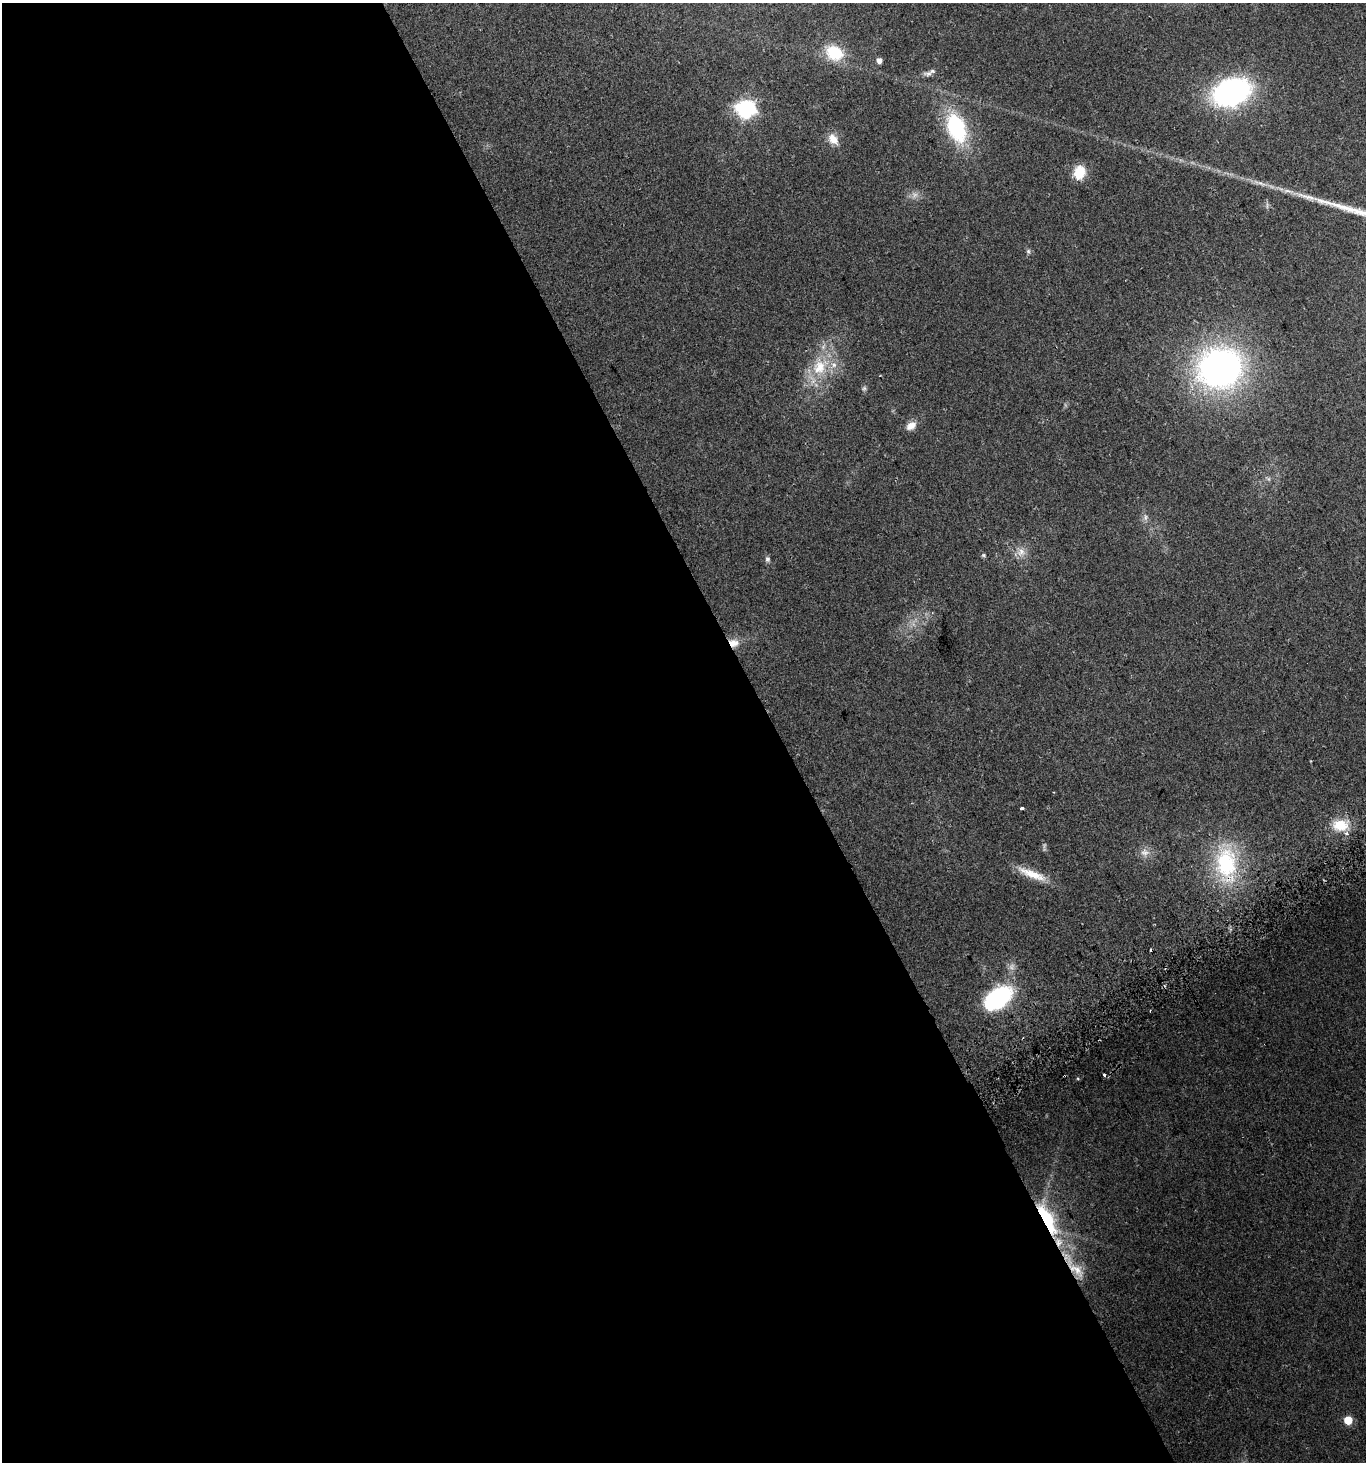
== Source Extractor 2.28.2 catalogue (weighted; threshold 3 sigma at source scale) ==
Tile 9 of 4 x 4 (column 1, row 3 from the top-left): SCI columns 189-1552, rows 1488-2947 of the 5771 x 5898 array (HDU 1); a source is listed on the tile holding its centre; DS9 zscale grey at full resolution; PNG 1368 x 1464 px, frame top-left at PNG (2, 3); no overlay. Shown black and unused: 57% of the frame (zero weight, under 2 of 3 exposures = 2% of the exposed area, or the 3 px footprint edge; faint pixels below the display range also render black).
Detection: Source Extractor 2.28.2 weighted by HDU 2 'WHT'; one run over the whole footprint, this tile lists its part. Background 0.0952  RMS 0.011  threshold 0.0475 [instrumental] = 3 sigma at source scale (4.5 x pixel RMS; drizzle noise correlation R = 1.50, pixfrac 1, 0.0396/0.0396 arcsec/px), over >= 5 px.
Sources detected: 41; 4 too faint to see at this stretch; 2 cosmic-ray / hot-pixel residue — not listed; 3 inside a brighter listed object's ellipse — not listed separately; the other 32 listed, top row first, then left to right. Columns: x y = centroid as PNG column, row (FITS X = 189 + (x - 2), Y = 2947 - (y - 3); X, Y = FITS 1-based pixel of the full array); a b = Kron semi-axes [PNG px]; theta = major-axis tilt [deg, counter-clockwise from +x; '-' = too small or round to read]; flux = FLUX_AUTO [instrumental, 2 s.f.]
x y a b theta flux
834 53 20 15 -29 40
879 60 4 4 - 7
929 73 15 6 6 4.8
1232 92 28 19 19 290
746 109 8 7 - 390
956 128 29 17 -70 110
833 139 16 11 -51 11
1079 172 15 12 78 24
1260 183 27 4 -20 9.1
1288 191 18 5 -12 7.5
1028 251 6 5 - 2.1
819 367 28 22 66 46
1220 368 33 29 18 480
864 388 6 5 - 2
911 426 13 9 33 9.3
1145 517 9 7 89 4.1
1021 552 13 13 - 10
983 555 7 5 0 1.7
767 559 8 7 - 2.9
734 643 14 11 -13 12
1022 808 3 3 - 11
1340 825 20 14 0 26
1145 853 13 12 - 8.9
1226 863 48 27 -85 100
1032 874 41 9 -22 23
999 997 25 15 37 130
1104 1074 4 3 - 2.6
1064 1076 3 2 - 1.2
1078 1078 4 3 - 1.3
1047 1219 48 14 -63 84
1074 1266 55 13 -52 43
1348 1420 5 5 - 26
Overlapping masked pixels (flux is a lower limit): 5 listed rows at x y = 734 643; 1226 863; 1064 1076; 1047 1219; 1074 1266
Unlisted compact peaks at least as high as the median listed source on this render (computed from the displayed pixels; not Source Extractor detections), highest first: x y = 1322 201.